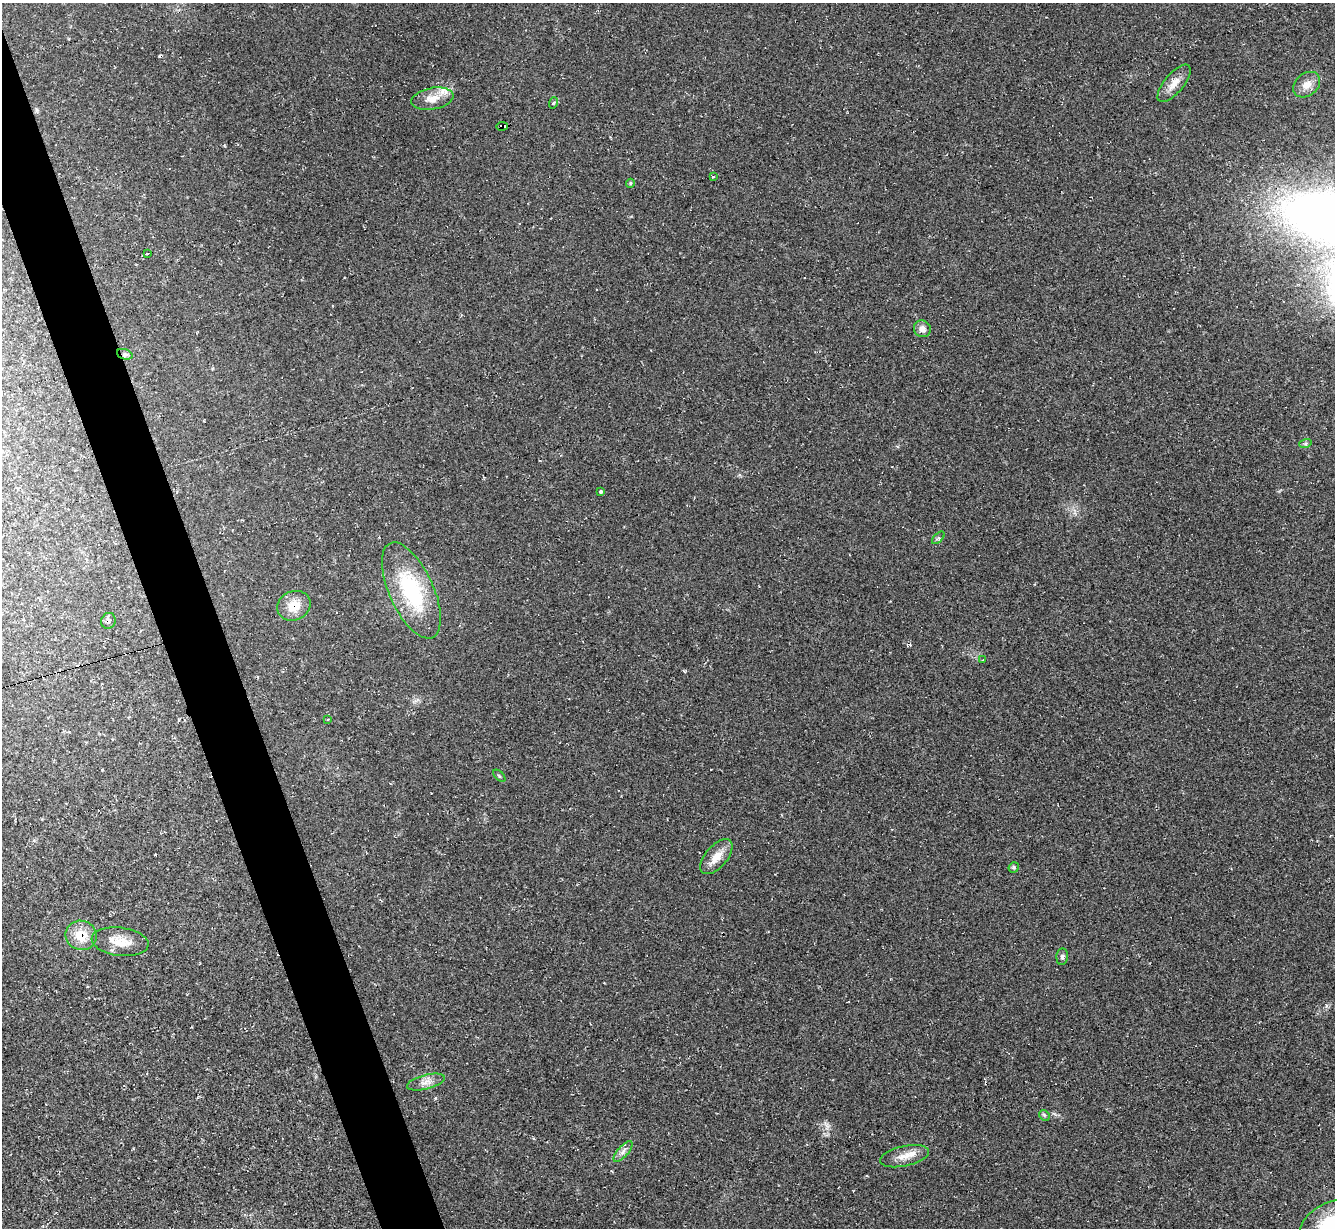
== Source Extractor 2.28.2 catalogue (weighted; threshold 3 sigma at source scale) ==
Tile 11 of 4 x 4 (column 3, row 3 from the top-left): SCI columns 2670-4002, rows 1496-2721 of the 5336 x 5318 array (HDU 1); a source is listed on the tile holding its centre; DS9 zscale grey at full resolution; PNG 1337 x 1230 px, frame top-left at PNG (2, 3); each listed source drawn as its Kron ellipse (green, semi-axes under 4 px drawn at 4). Shown black and unused: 4% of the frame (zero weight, under 2 of 3 exposures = <1% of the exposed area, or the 3 px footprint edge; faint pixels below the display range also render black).
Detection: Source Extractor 2.28.2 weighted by HDU 2 'WHT'; one run over the whole footprint, this tile lists its part. Background 0.0503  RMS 0.0068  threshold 0.0305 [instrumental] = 3 sigma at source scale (4.5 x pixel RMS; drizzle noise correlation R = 1.50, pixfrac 1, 0.05/0.05 arcsec/px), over >= 5 px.
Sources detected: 30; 1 inside a brighter listed object's ellipse — not listed separately; the other 29 listed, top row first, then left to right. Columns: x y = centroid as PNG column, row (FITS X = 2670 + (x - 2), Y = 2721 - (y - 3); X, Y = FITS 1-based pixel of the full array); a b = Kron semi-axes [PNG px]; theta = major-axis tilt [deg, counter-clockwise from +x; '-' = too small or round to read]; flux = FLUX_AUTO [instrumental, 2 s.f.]
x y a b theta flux
1174 83 23 9 50 7.6
1307 85 15 11 41 6.6
432 99 21 11 11 8.9
553 103 5 3 - 0.78
502 126 6 3 8 290
713 176 3 3 - 3.4
630 183 4 4 - 0.81
147 253 3 3 - 8.3
922 329 8 8 - 3.9
125 354 8 5 -19 1.6
1305 444 6 4 18 1.2
600 491 3 3 - 12
938 538 8 4 44 1.2
411 590 52 22 -66 59
294 606 17 14 25 12
108 621 8 7 - 2.2
982 660 4 2 - 0.41
328 719 4 2 - 0.5
499 776 8 3 -45 0.78
716 857 21 11 49 9.3
1014 867 5 5 - 1.3
81 935 16 14 -19 14
120 942 28 14 -7 12
1062 957 8 5 85 1.7
426 1082 19 7 14 5
1044 1115 6 4 -46 0.95
623 1152 13 5 49 3
905 1156 25 10 12 8.3
1331 1225 33 22 27 40
Overlapping masked pixels (flux is a lower limit): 5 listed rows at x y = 502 126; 125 354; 294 606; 108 621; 81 935
Isophote crosses this tile's border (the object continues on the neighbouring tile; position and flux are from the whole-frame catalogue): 1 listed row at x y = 1331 1225